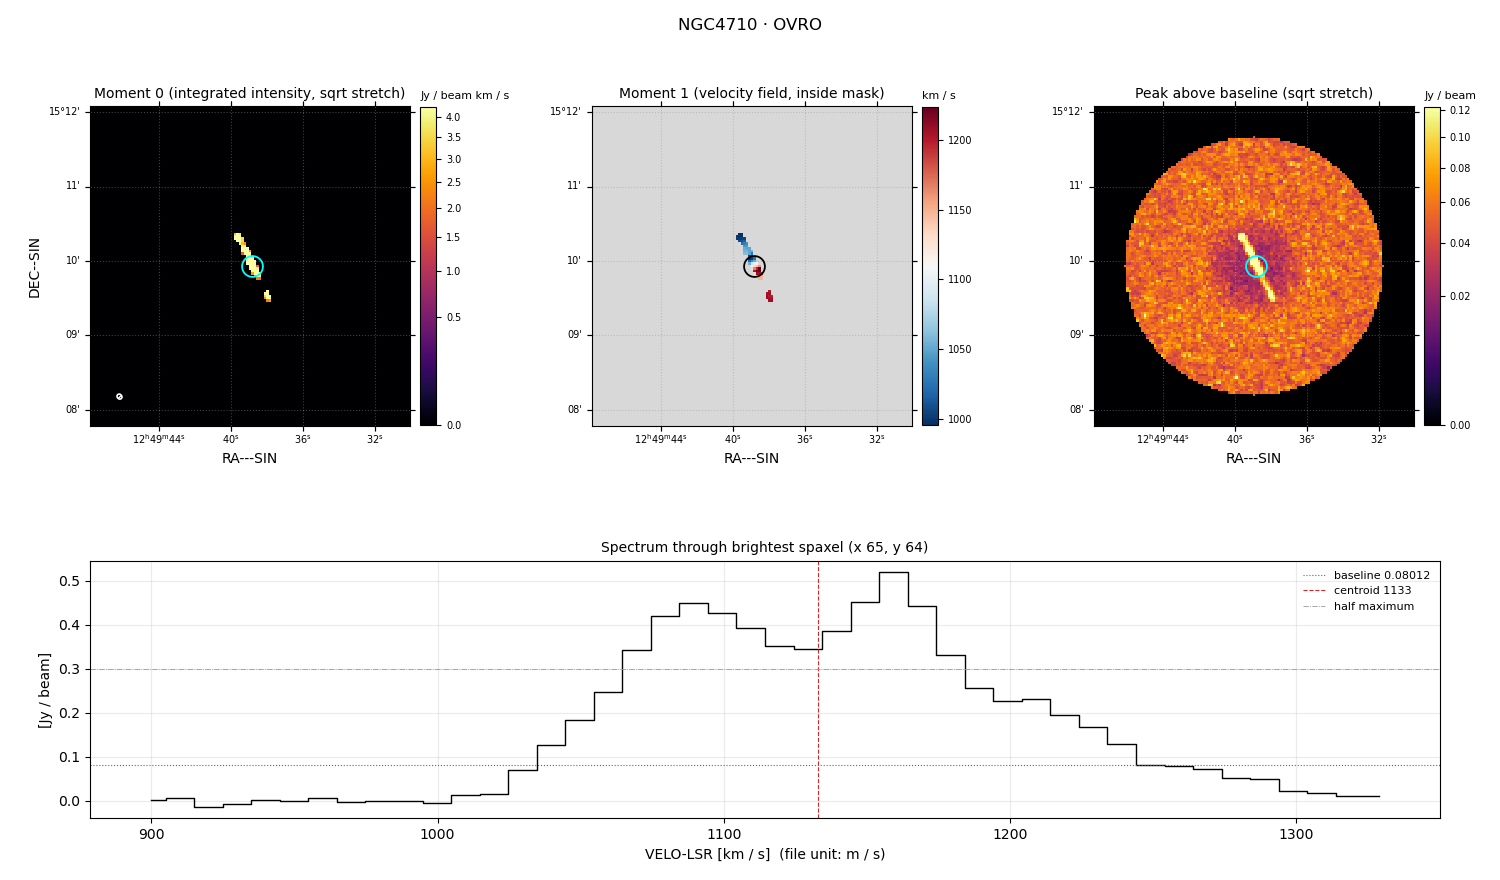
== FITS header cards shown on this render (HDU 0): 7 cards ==
OBJECT  = 'NGC4710 '  /
TELESCOP= 'OVRO    '  /
BUNIT   = 'JY/BEAM '  /
CTYPE1  = 'RA---SIN'  /
CTYPE2  = 'DEC--SIN'  /
CTYPE3  = 'VELO-LSR'  /
NAXIS3  =                   44  /

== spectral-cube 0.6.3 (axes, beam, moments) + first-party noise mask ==
SpectralCube HDU 0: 44 channels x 129 x 129 spaxels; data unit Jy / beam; figure title: NGC4710 · OVRO
Units: BUNIT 'JY/BEAM' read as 'Jy/beam' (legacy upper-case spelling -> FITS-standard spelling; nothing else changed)
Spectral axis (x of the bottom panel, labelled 'VELO-LSR [km / s]  (file unit: m / s)'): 900 .. 1329 km / s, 44 channels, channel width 9.97 km / s
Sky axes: RA---SIN/DEC--SIN; field 4.3' x 4.3' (2 arcsec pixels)
Beam (drawn as the hatched ellipse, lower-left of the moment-0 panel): BMAJ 4.29 arcsec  BMIN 3.68 arcsec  BPA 43.6 deg
Caveat (lower limits): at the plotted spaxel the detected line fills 18 of 44 channels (41%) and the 26 channels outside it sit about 0.068 Jy / beam (their median) below the dotted baseline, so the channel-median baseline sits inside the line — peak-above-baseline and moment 0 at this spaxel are lower limits by about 0.068 Jy / beam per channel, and W50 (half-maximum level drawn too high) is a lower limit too
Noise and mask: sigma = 0.024 Jy / beam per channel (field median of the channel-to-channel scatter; agrees with the line-free scatter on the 8416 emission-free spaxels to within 8%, no correlation factor applied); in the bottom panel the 26 channels outside the line sit about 0.068 Jy / beam below the dotted baseline and wiggle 0.022 Jy / beam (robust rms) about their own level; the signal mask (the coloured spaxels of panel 2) covers <1% of the field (1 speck smaller than half a beam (2.2 px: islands under 3 px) dropped from it)
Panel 1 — Moment 0 (line voxels x channel width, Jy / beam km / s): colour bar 0 .. 4.28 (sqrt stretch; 0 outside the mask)
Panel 2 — Moment 1 (intensity-weighted velocity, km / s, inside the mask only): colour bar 995 .. 1224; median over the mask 1060
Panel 3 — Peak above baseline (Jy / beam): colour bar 0 .. 0.122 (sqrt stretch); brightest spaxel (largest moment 0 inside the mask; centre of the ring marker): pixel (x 65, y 64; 0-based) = FK5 12h49m39.0s +15d09m56s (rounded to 0.5 s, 2 arcsec steps: no finer than the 2 arcsec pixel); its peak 0.439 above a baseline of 0.08012
Panel 4 — spectrum at that spaxel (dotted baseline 0.08012 Jy / beam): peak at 1159 km / s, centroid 1133 km / s (red dashed line; intensity-weighted over the run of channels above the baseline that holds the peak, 1035 .. 1254 km / s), W50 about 120 km / s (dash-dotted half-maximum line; edge to edge of the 12 channels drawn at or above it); detected line 1045 .. 1224 km / s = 18 of 44 channels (41%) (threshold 4 sigma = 0.096 Jy / beam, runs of >= 3 channels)